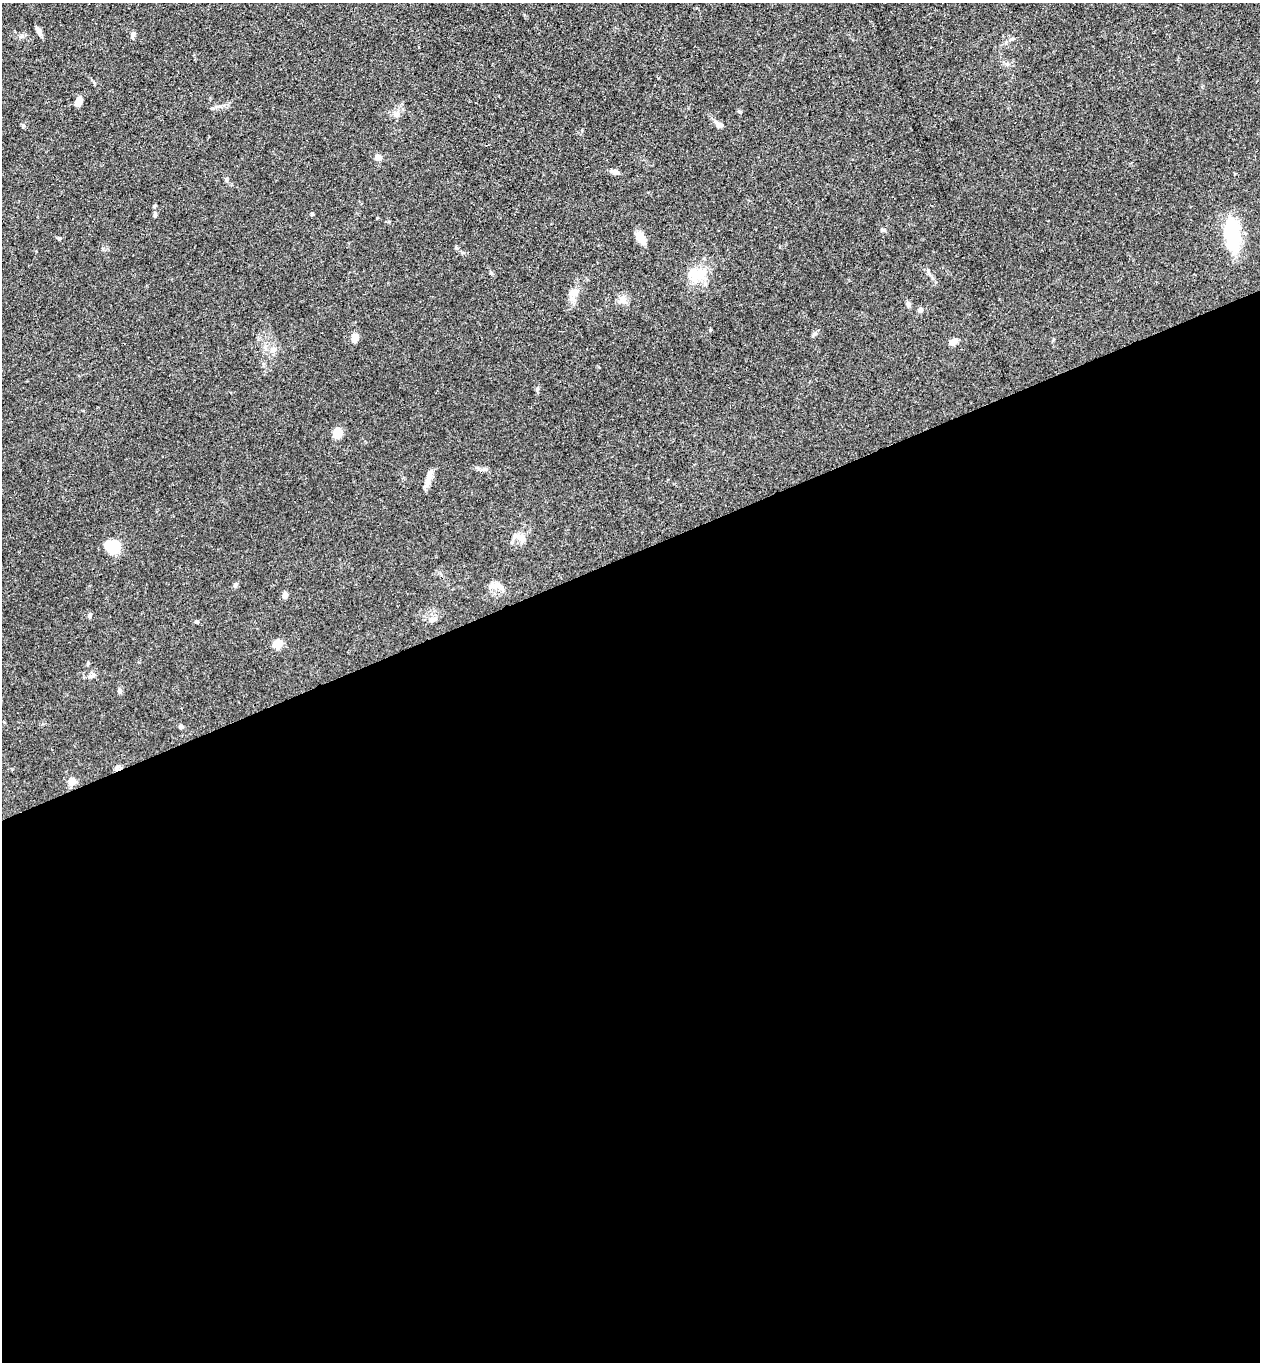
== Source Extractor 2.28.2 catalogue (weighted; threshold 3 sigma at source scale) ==
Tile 15 of 4 x 4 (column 3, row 4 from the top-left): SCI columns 2817-4074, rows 56-1415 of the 5504 x 5548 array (HDU 1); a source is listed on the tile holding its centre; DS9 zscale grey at full resolution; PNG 1262 x 1364 px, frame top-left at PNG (2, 3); no overlay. Shown black and unused: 59% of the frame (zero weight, under 3 of 4 exposures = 5% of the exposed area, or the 3 px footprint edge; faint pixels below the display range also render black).
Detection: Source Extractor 2.28.2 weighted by HDU 2 'WHT'; one run over the whole footprint, this tile lists its part. Background 0.0936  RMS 0.0064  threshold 0.0286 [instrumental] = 3 sigma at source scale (4.5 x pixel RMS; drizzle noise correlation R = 1.50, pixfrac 1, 0.05/0.05 arcsec/px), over >= 5 px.
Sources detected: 45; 2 inside a brighter object's white glare — not listed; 1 inside a brighter listed object's ellipse — not listed separately; the other 42 listed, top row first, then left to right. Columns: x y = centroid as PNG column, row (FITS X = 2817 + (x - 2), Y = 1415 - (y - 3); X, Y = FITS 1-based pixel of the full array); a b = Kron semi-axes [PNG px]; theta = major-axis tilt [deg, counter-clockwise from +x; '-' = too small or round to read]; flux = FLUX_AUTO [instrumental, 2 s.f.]
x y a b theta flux
38 31 12 5 -61 2.4
133 34 8 5 72 1.6
1012 39 7 4 43 1
1007 64 5 5 - 1.2
78 101 9 6 69 6
396 115 11 4 -40 1.7
719 125 9 7 -24 2.9
378 157 5 5 - 6.4
615 172 10 6 -20 2.6
226 179 6 4 -50 0.97
312 214 4 4 - 0.89
155 215 6 4 -79 1.1
882 230 6 5 - 1.1
641 237 15 9 -61 6
1232 241 40 21 -83 25
456 248 7 3 -37 0.91
698 274 24 16 22 14
571 293 21 8 -90 4.8
622 300 10 10 - 4.8
908 304 7 5 -78 1.7
920 310 5 5 - 2.1
814 334 7 4 44 1.1
355 338 10 8 84 4.2
953 342 10 6 25 3.5
273 350 10 6 18 2.8
337 433 8 7 - 11
428 479 20 6 73 4.9
521 538 14 8 -28 4.9
112 547 16 14 39 15
235 585 6 5 - 1.1
496 586 18 8 0 5.6
285 595 8 6 84 2
89 615 6 6 - 1.2
432 619 12 8 9 2.9
196 621 5 5 - 0.97
278 644 8 7 - 9.9
88 663 6 3 72 0.68
91 676 12 5 19 1.9
119 691 6 5 - 1.6
181 726 5 5 - 1.8
117 768 9 6 54 1.9
71 781 5 5 - 18
Overlapping masked pixels (flux is a lower limit): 1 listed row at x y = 117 768
Unlisted compact peaks at least as high as the median listed source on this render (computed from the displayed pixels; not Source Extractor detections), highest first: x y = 23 125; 491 273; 928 271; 389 221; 58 238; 932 278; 538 388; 377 218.